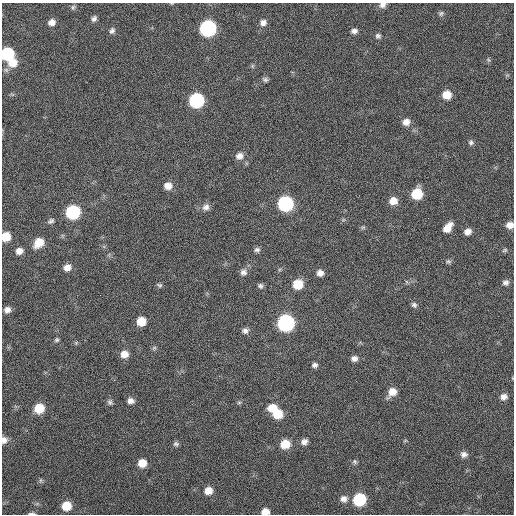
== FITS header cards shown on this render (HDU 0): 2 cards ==
NAXIS1  =                  512 / Axis length
NAXIS2  =                  512 / Axis length

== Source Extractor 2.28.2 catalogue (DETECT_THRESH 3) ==
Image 512 x 512 px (HDU 0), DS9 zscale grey, 1 PNG px = 1 image px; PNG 516 x 516 px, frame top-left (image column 1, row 512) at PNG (2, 3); no overlay
Background 67.5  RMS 5.7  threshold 17.1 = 3 sigma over >= 5 px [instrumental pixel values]
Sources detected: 78; all 78 listed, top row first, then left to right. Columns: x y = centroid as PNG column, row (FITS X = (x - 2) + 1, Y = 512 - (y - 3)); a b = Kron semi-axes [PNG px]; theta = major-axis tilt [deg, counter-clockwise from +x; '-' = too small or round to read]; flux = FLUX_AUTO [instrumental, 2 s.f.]
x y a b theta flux
382 5 8 6 21 1600
73 7 7 5 74 750
441 13 7 6 - 760
94 19 7 5 57 1200
52 22 8 7 - 2600
263 23 8 7 - 1900
208 28 9 8 - 82000
112 31 8 6 56 1200
354 31 8 6 6 1400
378 36 7 6 - 960
7 54 8 8 - 31000
488 60 6 4 -87 580
12 63 10 10 - 5600
252 66 6 4 72 520
265 79 7 6 - 920
447 95 8 7 - 5600
196 100 9 8 - 53000
406 122 8 8 - 2700
471 142 7 7 - 960
239 156 10 9 - 2300
168 186 8 8 - 3500
417 194 8 8 - 13000
393 201 9 8 - 3800
285 204 9 9 - 59000
206 207 10 9 - 2000
73 212 9 8 - 43000
343 220 6 4 18 500
51 221 9 6 28 1000
510 225 8 7 - 2700
363 227 6 5 - 600
448 228 11 6 49 4100
468 232 7 6 - 2100
6 236 8 7 - 7700
39 243 10 8 45 6900
257 250 8 6 6 1100
505 250 7 5 17 640
19 251 8 7 - 2500
448 261 7 6 - 770
67 268 8 7 - 2800
243 272 9 8 - 1800
320 273 7 7 - 2100
407 282 6 4 -71 480
506 282 8 7 - 1300
298 284 9 8 - 8400
159 285 7 5 -31 700
260 286 7 6 - 990
414 305 7 7 - 1100
7 310 7 7 - 2000
141 321 7 7 - 6800
286 323 9 9 - 88000
245 331 8 7 - 1500
57 340 6 6 - 700
154 348 6 5 - 630
124 354 8 8 - 3600
354 359 8 7 - 1700
315 365 7 6 - 1200
392 392 10 8 51 4100
504 397 8 7 - 2000
131 401 8 6 3 1800
110 402 8 6 -60 970
239 403 6 4 1 540
39 408 8 8 - 9400
272 408 10 8 14 5000
278 414 9 8 - 8300
4 440 7 6 - 1900
304 442 8 7 - 1800
176 444 8 6 -13 930
285 444 9 8 - 7700
464 454 9 7 -1 1600
355 462 7 6 - 780
142 463 8 7 - 5000
41 480 6 4 90 600
208 491 8 8 - 4000
343 499 9 8 - 2300
359 499 8 8 - 28000
66 506 8 7 - 7500
265 512 7 6 - 3500
32 513 9 3 3 810
At the frame edge (FLAGS 8, measured only in part): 7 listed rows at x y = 382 5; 7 54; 510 225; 6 236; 4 440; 265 512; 32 513